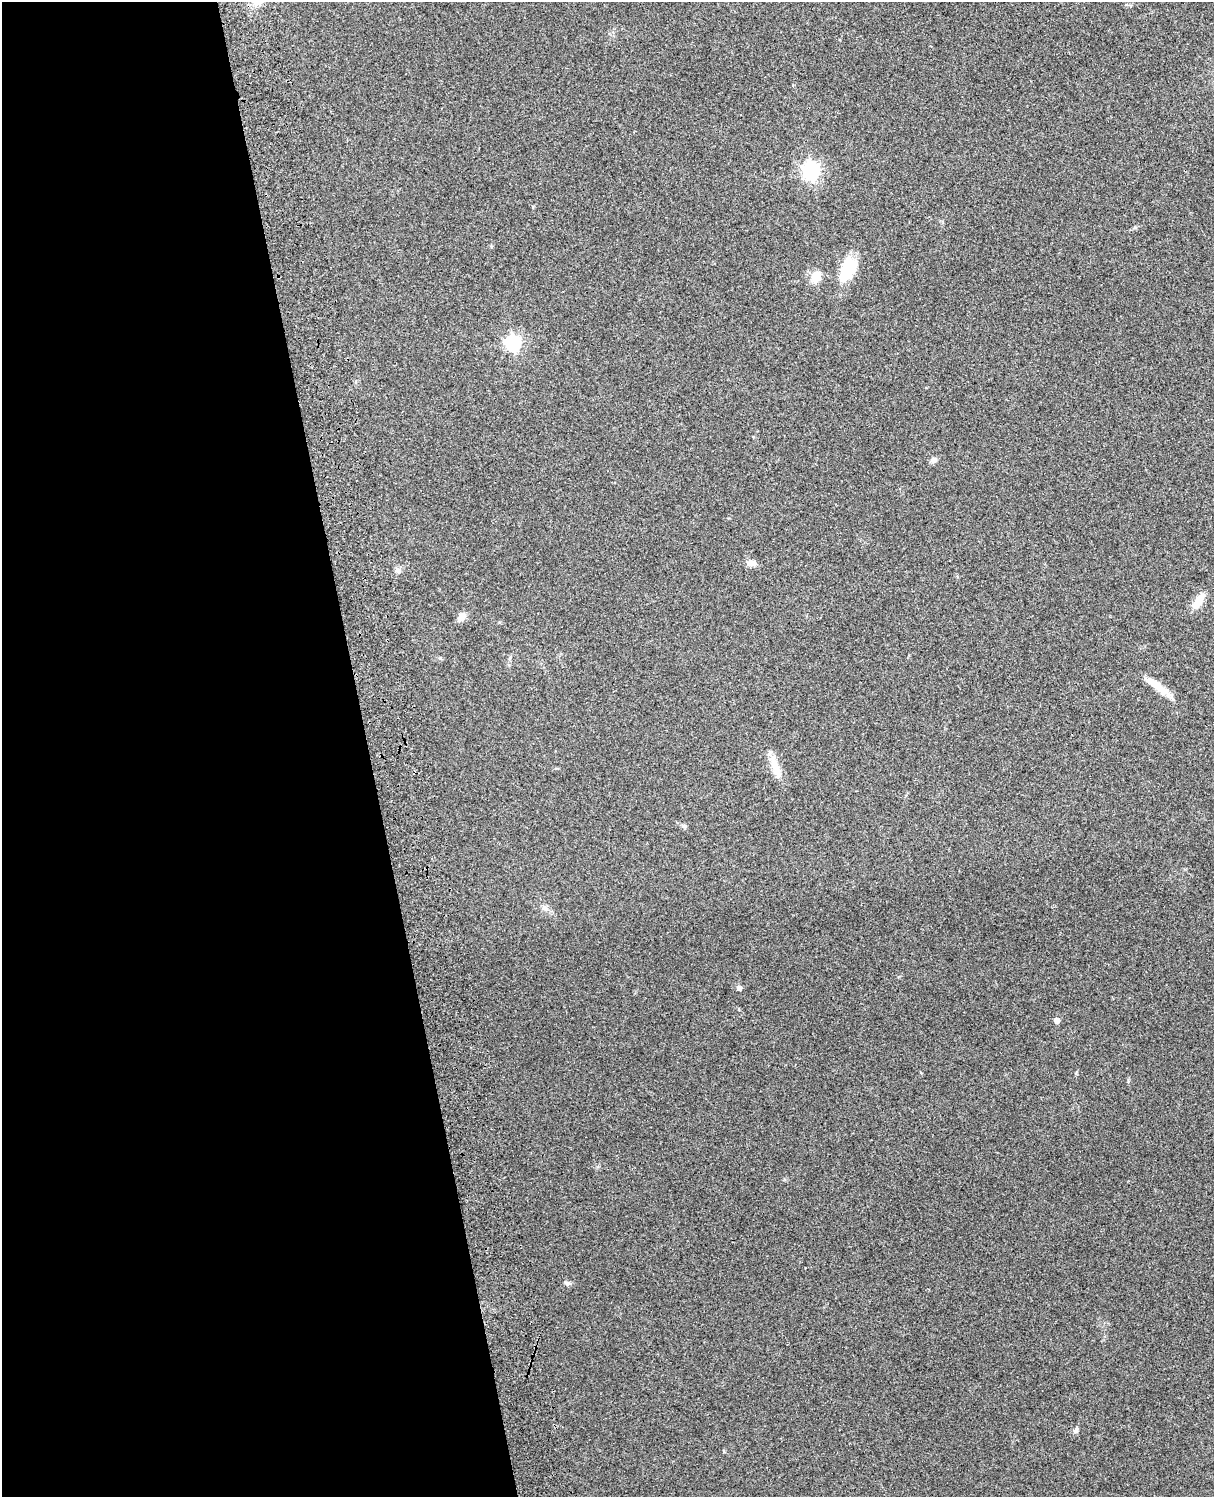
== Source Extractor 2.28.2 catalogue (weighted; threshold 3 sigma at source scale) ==
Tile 5 of 4 x 3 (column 1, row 2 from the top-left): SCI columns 120-1331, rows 1661-3155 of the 5088 x 4928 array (HDU 1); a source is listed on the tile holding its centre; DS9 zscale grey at full resolution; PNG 1216 x 1499 px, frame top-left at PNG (2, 2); no overlay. Shown black and unused: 30% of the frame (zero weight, under 3 of 4 exposures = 6% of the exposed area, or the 3 px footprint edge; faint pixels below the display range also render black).
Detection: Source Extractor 2.28.2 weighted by HDU 2 'WHT'; one run over the whole footprint, this tile lists its part. Background 0.264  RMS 0.0089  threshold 0.0402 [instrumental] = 3 sigma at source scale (4.5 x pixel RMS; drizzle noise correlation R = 1.50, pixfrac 1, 0.05/0.05 arcsec/px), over >= 5 px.
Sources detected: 19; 1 inside a brighter object's white glare — not listed; the other 18 listed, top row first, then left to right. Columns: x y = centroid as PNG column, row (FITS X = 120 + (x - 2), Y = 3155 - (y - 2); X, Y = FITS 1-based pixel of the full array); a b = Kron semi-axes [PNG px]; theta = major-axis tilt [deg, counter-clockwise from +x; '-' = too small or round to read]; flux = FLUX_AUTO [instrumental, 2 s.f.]
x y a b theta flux
811 171 7 7 - 320
847 270 27 15 68 34
816 277 15 11 64 11
513 343 7 6 - 230
934 460 7 7 - 3.4
751 563 13 7 -5 4.8
398 570 8 7 - 2.7
1197 603 16 10 49 10
462 617 10 8 54 6.4
1160 688 32 10 -41 14
775 766 28 9 -72 13
684 826 6 5 - 1.6
545 908 9 6 -3 3
739 988 6 5 - 2.8
1057 1020 5 4 - 5.1
567 1283 10 5 -15 2
1076 1430 8 6 64 2
724 1451 5 3 - 0.81
Unlisted compact peaks at least as high as the median listed source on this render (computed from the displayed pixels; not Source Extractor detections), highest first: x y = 1076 1073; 1135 227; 1128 1080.